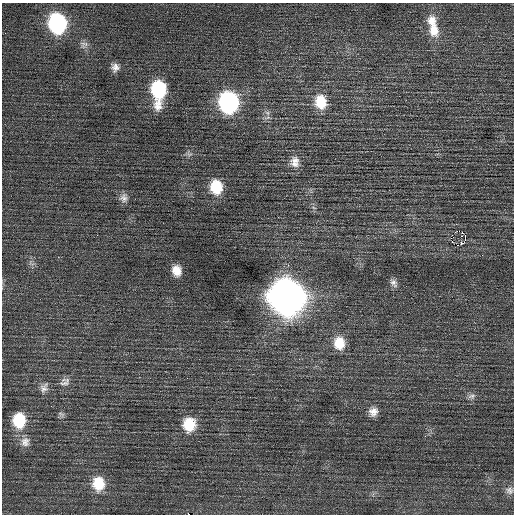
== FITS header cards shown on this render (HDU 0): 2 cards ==
NAXIS1  =                  512 / Axis length
NAXIS2  =                  512 / Axis length

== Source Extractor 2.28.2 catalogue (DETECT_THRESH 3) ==
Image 512 x 512 px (HDU 0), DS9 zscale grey, 1 PNG px = 1 image px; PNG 516 x 516 px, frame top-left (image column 1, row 512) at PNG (2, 3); no overlay
Background 0.164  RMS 0.7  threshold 2.1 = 3 sigma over >= 5 px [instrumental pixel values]
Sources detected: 32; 1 with non-positive FLUX_AUTO (blend fragments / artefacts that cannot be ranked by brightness) is not listed; the other 31 listed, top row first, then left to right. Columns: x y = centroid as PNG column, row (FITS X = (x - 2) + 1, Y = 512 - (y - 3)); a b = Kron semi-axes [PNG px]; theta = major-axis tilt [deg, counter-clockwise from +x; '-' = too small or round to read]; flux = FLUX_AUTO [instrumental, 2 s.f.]
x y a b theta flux
432 21 15 13 -86 580
57 23 15 12 -77 6700
434 30 20 14 -86 840
84 44 11 10 - 230
115 67 10 9 - 280
158 90 22 12 89 3800
228 102 16 13 -82 8800
321 102 17 13 -79 1100
295 162 15 12 -86 440
216 187 15 13 -83 1500
124 198 12 11 - 280
465 235 4 3 - 1100
452 241 3 2 - 38
461 243 5 4 - 78
458 245 2 2 - 300
288 265 2 2 - 240
176 271 12 10 -74 580
394 283 12 7 -56 210
287 297 18 16 -68 72000
339 343 16 13 -83 950
187 378 2 2 - 38
65 382 17 10 27 320
44 388 14 10 67 290
472 396 12 7 9 200
373 412 12 11 - 370
61 414 10 5 -33 110
19 420 15 12 -89 1700
189 424 15 13 87 1300
25 442 14 12 73 400
98 484 16 14 -84 1300
509 490 11 10 - 240
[1 non-positive-flux detection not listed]